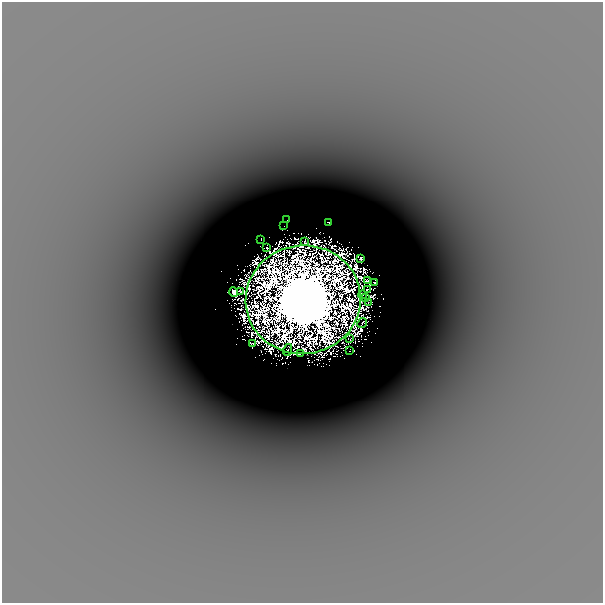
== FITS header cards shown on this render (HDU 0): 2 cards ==
NAXIS1  =                  601
NAXIS2  =                  601

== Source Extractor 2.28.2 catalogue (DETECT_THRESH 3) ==
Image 601 x 601 px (HDU 0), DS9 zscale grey, 1 PNG px = 1 image px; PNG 605 x 605 px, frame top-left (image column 1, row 601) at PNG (2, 2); each listed source drawn as its Kron ellipse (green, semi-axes under 4 px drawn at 4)
Background -1.40e-04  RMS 3.8e-05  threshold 1.14e-04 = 3 sigma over >= 5 px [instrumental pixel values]
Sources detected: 29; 7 with non-positive FLUX_AUTO (blend fragments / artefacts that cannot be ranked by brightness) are neither listed nor drawn; the other 22 listed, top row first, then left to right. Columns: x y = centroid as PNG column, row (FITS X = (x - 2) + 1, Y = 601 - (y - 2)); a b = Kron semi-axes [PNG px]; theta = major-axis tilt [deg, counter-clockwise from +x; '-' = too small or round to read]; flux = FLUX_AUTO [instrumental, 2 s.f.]
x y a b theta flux
287 220 2 2 - 0.0053
329 222 3 2 - 0.037
284 226 2 2 - 0.0045
261 239 2 2 - 0.012
305 242 3 2 - 0.018
267 248 3 3 - 0.054
361 258 3 3 - 0.011
367 281 4 2 - 0.038
374 282 2 2 - 0.023
368 290 3 3 - 0.025
240 291 3 2 - 0.03
234 292 5 3 - 0.17
362 295 4 2 - 0.026
365 297 3 3 - 0.0081
303 300 57 54 9 140
368 302 3 2 - 0.0019
362 323 5 2 - 0.018
349 338 3 2 - 0.016
252 343 3 2 - 0.0012
288 350 6 2 74 0.017
349 351 2 2 - 0.014
301 354 3 2 - 0.012
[7 non-positive-flux detections neither listed nor drawn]